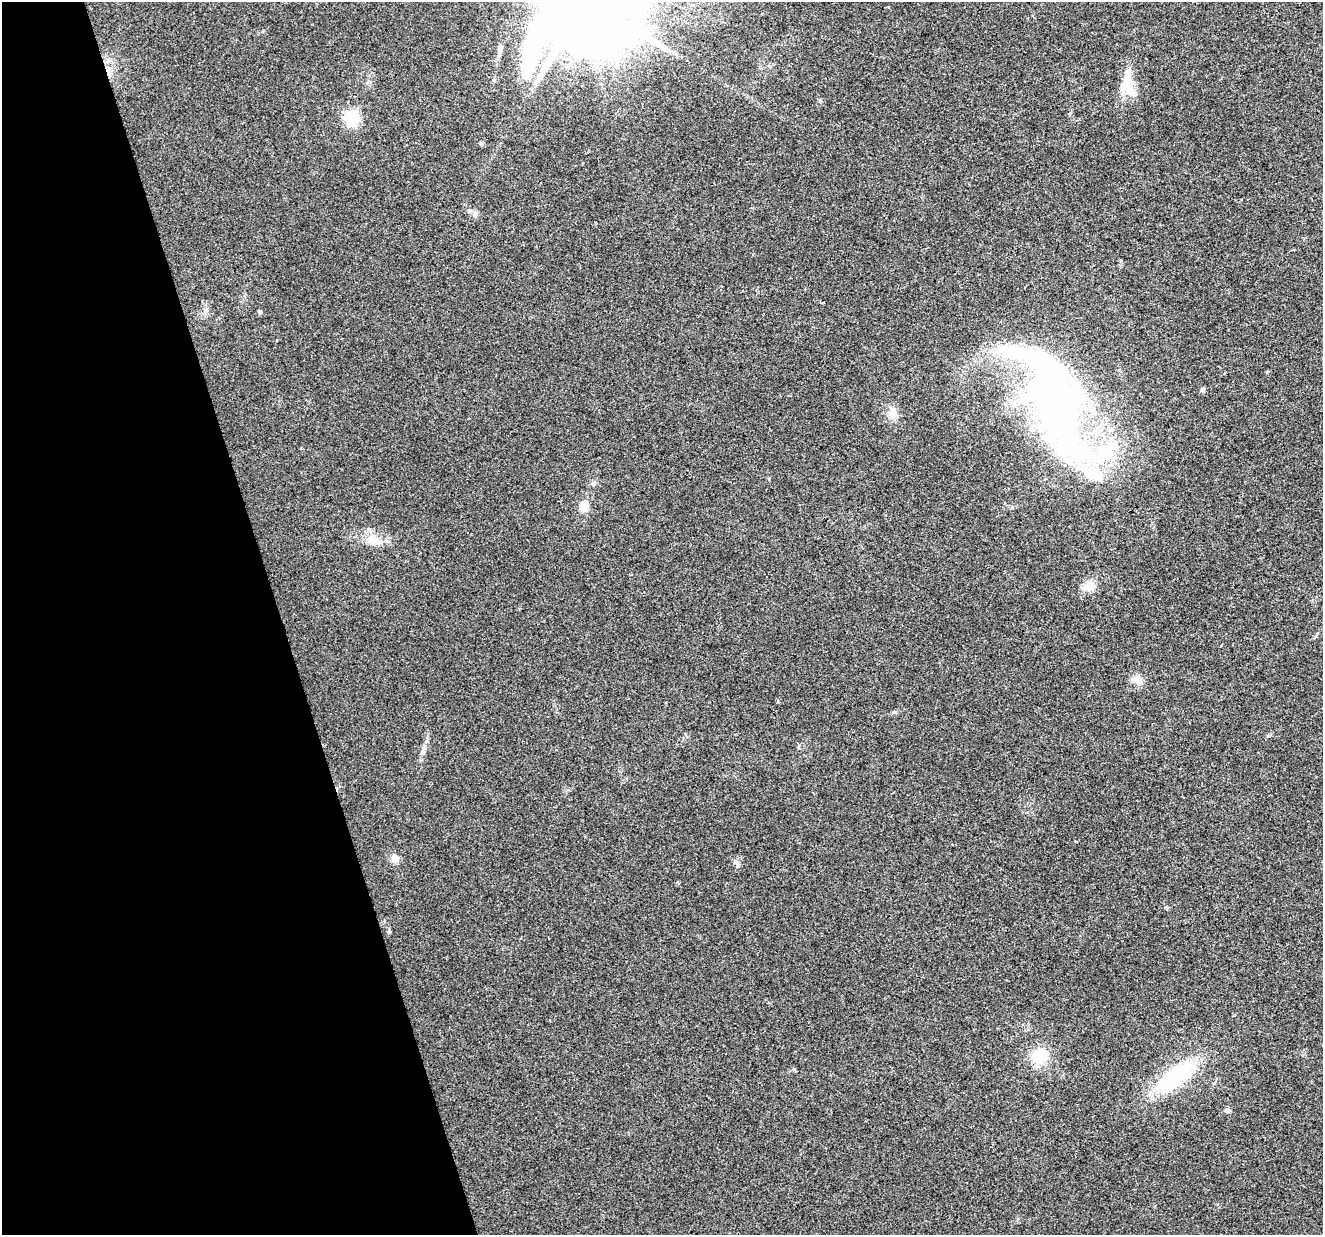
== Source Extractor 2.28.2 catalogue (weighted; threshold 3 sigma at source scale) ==
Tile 5 of 4 x 4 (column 1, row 2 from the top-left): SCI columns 1-1321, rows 2523-3755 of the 5285 x 5096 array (HDU 1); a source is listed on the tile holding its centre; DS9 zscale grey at full resolution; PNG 1325 x 1237 px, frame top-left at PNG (2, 2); no overlay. Shown black and unused: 21% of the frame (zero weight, under 2 of 3 exposures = <1% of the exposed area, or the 3 px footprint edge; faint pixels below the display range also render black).
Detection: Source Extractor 2.28.2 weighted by HDU 2 'WHT'; one run over the whole footprint, this tile lists its part. Background 0.0283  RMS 0.0061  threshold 0.0276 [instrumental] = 3 sigma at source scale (4.5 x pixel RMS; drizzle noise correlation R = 1.50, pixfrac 1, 0.0396/0.0396 arcsec/px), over >= 5 px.
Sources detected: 31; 4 inside a brighter object's white glare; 1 cosmic-ray / hot-pixel residue — not listed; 5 inside a brighter listed object's ellipse — not listed separately; the other 21 listed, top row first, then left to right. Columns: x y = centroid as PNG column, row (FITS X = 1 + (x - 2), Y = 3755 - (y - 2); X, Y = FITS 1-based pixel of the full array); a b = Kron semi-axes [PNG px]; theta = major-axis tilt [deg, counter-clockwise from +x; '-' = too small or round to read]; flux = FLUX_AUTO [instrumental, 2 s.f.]
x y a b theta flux
499 53 15 6 79 3.4
1126 84 25 14 59 12
352 118 6 6 - 120
481 143 6 3 -71 0.73
475 214 8 7 - 2
822 303 4 3 - 1.7
259 312 4 4 - 1.3
1202 390 6 6 - 1.3
1058 405 131 53 -70 330
893 413 14 12 -78 5.5
593 484 7 5 76 1.4
584 505 12 9 80 7.4
373 540 18 15 12 8.8
1089 586 15 11 27 6.4
1138 680 12 11 - 4.6
424 748 11 6 70 2.8
395 859 10 9 - 3.6
389 932 6 4 -69 0.95
1040 1056 16 15 - 20
1175 1076 39 16 37 64
1227 1110 7 6 - 1.6
Unlisted compact peaks at least as high as the median listed source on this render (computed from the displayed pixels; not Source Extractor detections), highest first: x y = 736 862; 895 712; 820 100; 1167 908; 769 479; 799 745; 1267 372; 1268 736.